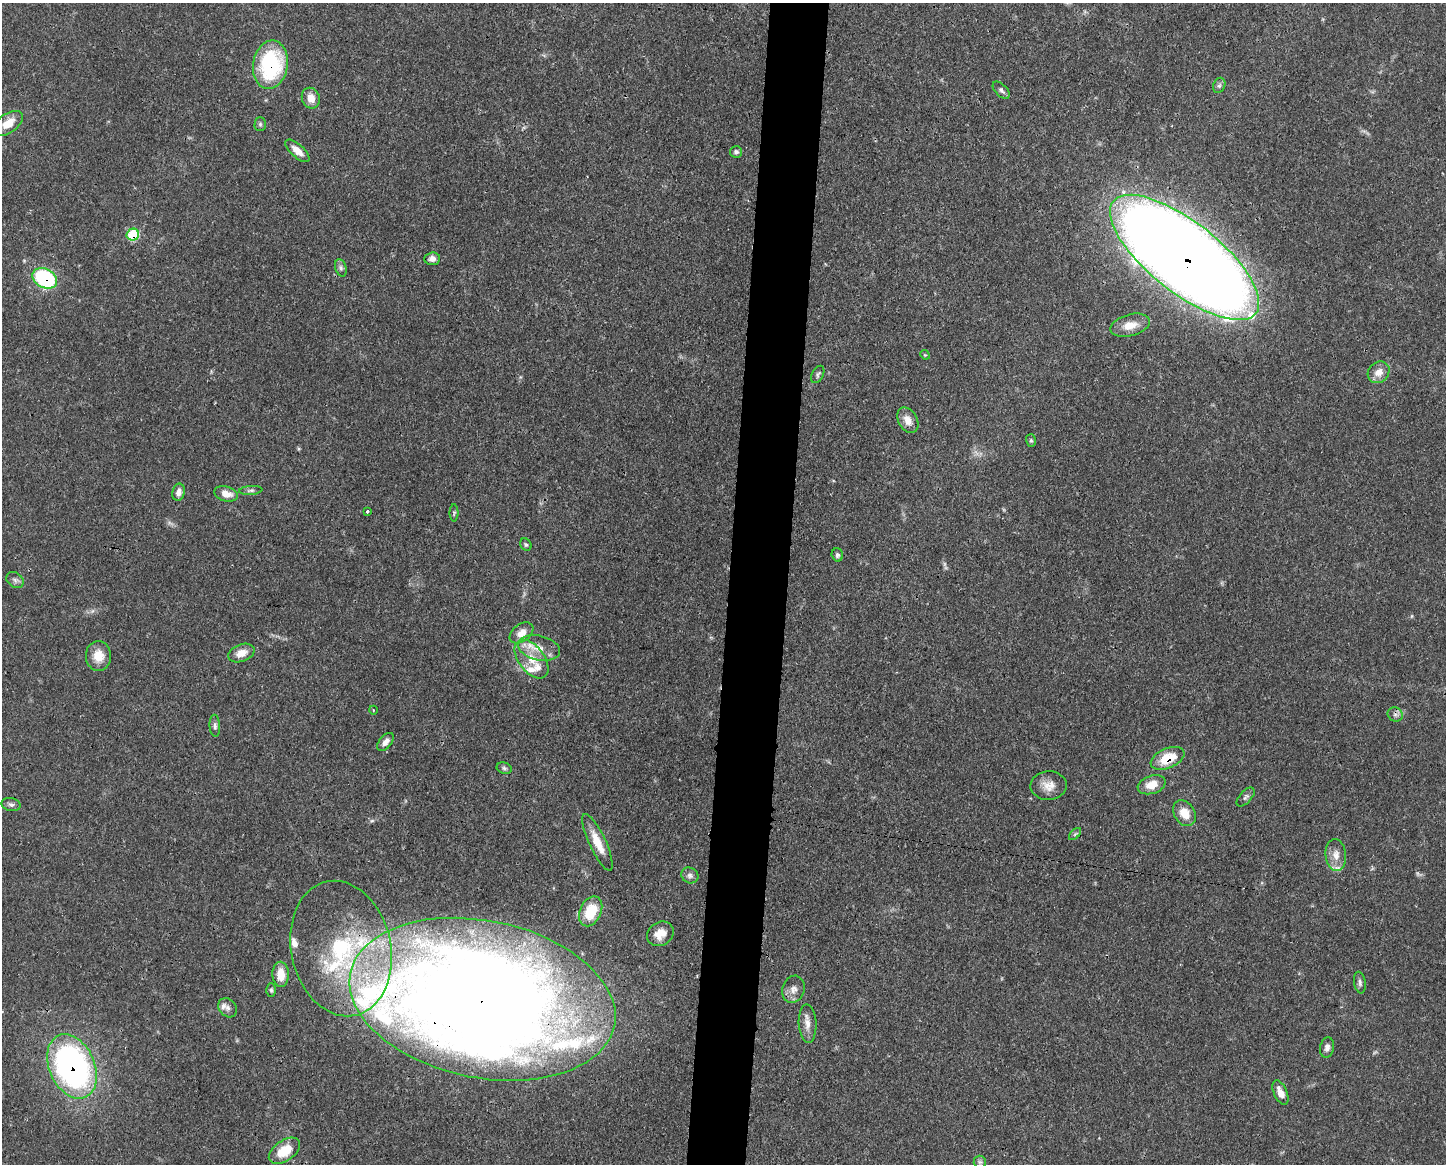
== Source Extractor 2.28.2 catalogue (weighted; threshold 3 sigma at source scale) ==
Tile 8 of 3 x 4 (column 2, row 3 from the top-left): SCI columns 1557-3000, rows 1165-2326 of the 4670 x 4656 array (HDU 1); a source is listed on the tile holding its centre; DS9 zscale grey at full resolution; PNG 1448 x 1166 px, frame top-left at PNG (2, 3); each listed source drawn as its Kron ellipse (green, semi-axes under 4 px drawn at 4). Shown black and unused: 4% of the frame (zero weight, under 3 of 4 exposures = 1% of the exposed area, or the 3 px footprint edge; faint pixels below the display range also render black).
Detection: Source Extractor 2.28.2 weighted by HDU 2 'WHT'; one run over the whole footprint, this tile lists its part. Background 0.0589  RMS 0.0034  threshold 0.0152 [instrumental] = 3 sigma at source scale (4.5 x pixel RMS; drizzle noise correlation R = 1.50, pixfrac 1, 0.05/0.05 arcsec/px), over >= 5 px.
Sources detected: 74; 2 inside a brighter object's white glare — neither listed nor drawn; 10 inside a brighter listed object's ellipse — not listed separately; the other 62 listed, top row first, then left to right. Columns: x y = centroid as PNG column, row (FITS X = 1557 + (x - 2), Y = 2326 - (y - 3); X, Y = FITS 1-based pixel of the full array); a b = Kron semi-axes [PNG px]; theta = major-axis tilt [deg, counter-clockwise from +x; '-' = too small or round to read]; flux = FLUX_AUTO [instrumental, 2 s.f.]
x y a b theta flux
270 65 24 17 81 35
1219 85 8 6 68 0.84
1001 90 10 6 -45 1.1
311 98 10 8 -68 3.6
8 123 17 9 35 5.3
260 124 7 5 89 0.64
297 151 15 6 -42 3.4
736 152 6 5 - 0.86
133 234 6 6 - 17
1185 257 91 35 -38 1100
432 259 8 6 6 1.6
341 268 9 5 -73 0.98
45 278 13 9 -28 35
1130 325 20 11 15 3.9
925 355 5 4 - 0.35
1379 372 12 10 44 3.4
818 374 9 5 63 0.76
908 420 14 9 -60 3.5
1031 441 6 5 - 0.58
251 490 11 4 4 0.83
178 492 9 6 80 1.9
226 494 12 7 -16 3.5
367 511 3 3 - 0.71
454 513 8 4 89 0.61
526 545 6 5 - 0.69
837 555 6 5 - 0.89
15 580 9 7 -32 1.1
521 633 13 8 36 3.2
539 648 21 12 -13 5.7
241 653 14 8 20 3.8
98 656 15 12 -87 5.1
532 659 22 12 -53 7.4
373 710 4 3 - 0.26
1395 715 8 7 - 1.1
215 726 11 5 -86 0.98
385 742 10 6 50 1.8
1168 758 18 10 23 9.1
504 768 8 5 -21 0.75
1152 785 14 9 17 4.6
1049 786 18 14 3 4.2
1246 797 12 6 47 0.99
11 805 9 6 -14 1.1
1184 813 14 10 -58 4.9
1075 834 7 4 45 0.58
597 842 31 8 -65 6.5
1336 855 16 10 -84 3.3
690 875 9 7 -30 1.3
591 911 16 10 65 11
660 934 14 11 33 4.1
341 949 68 50 -78 59
281 974 12 8 -89 5.7
1360 982 11 5 -81 1
793 989 14 11 71 2.7
271 990 7 4 -89 0.59
482 999 135 78 -11 710
227 1008 10 8 -50 1.5
807 1023 19 9 -87 2.9
1327 1048 10 7 78 1.5
72 1066 34 22 -66 110
1280 1093 13 6 -66 3.3
284 1151 18 10 35 8.2
980 1162 6 6 - 0.77
Overlapping masked pixels (flux is a lower limit): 7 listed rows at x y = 270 65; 133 234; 1185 257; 45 278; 1168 758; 482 999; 72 1066